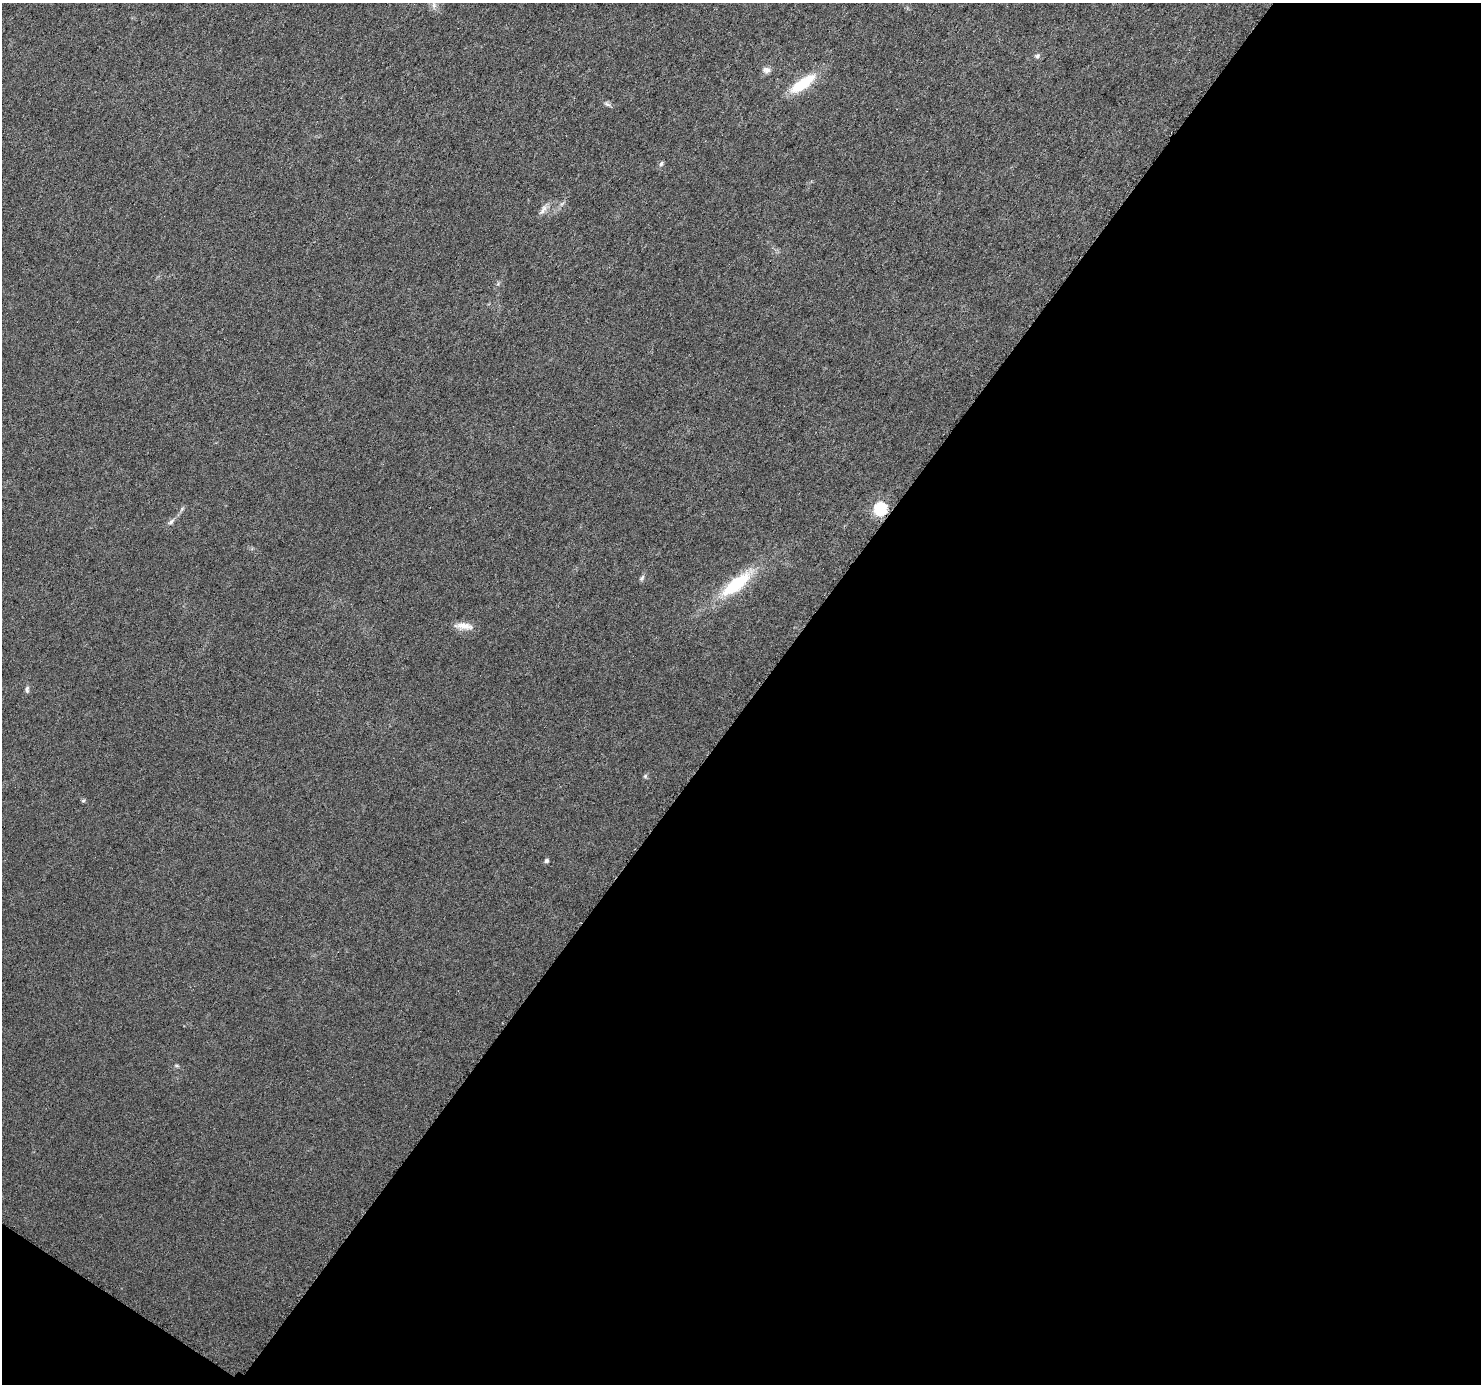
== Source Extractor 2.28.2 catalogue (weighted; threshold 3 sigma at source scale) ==
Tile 4 of 2 x 2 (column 2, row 2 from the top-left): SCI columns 1486-2964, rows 107-1488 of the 2971 x 2995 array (HDU 1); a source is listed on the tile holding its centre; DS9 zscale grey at full resolution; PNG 1483 x 1386 px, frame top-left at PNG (2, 3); no overlay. Shown black and unused: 50% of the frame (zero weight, under 3 of 6 exposures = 1% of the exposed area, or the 3 px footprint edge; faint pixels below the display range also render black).
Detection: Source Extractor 2.28.2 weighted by HDU 2 'WHT'; one run over the whole footprint, this tile lists its part. Background 0.0287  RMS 0.0045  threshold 0.0186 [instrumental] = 3 sigma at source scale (4.09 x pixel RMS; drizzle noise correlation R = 1.36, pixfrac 0.8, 0.0396/0.0396 arcsec/px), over >= 5 px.
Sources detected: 16; all 16 listed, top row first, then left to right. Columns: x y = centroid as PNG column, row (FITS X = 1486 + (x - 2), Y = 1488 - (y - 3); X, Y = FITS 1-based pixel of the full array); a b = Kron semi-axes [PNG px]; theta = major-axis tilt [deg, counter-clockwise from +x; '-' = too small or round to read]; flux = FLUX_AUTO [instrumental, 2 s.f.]
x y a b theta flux
1037 56 8 6 44 0.99
766 70 10 8 -10 1.9
802 84 36 12 36 15
607 104 10 4 -26 1.1
661 164 7 5 62 1.1
543 209 18 6 57 2.2
880 509 6 6 - 61
171 522 11 5 42 1.4
642 578 9 5 62 0.92
736 584 37 12 39 26
464 626 26 8 -4 4.4
27 689 10 5 89 1.1
645 776 6 5 - 0.67
83 801 6 4 51 0.62
546 861 5 4 - 1
177 1066 6 4 -18 0.55
Overlapping masked pixels (flux is a lower limit): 1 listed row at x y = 880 509